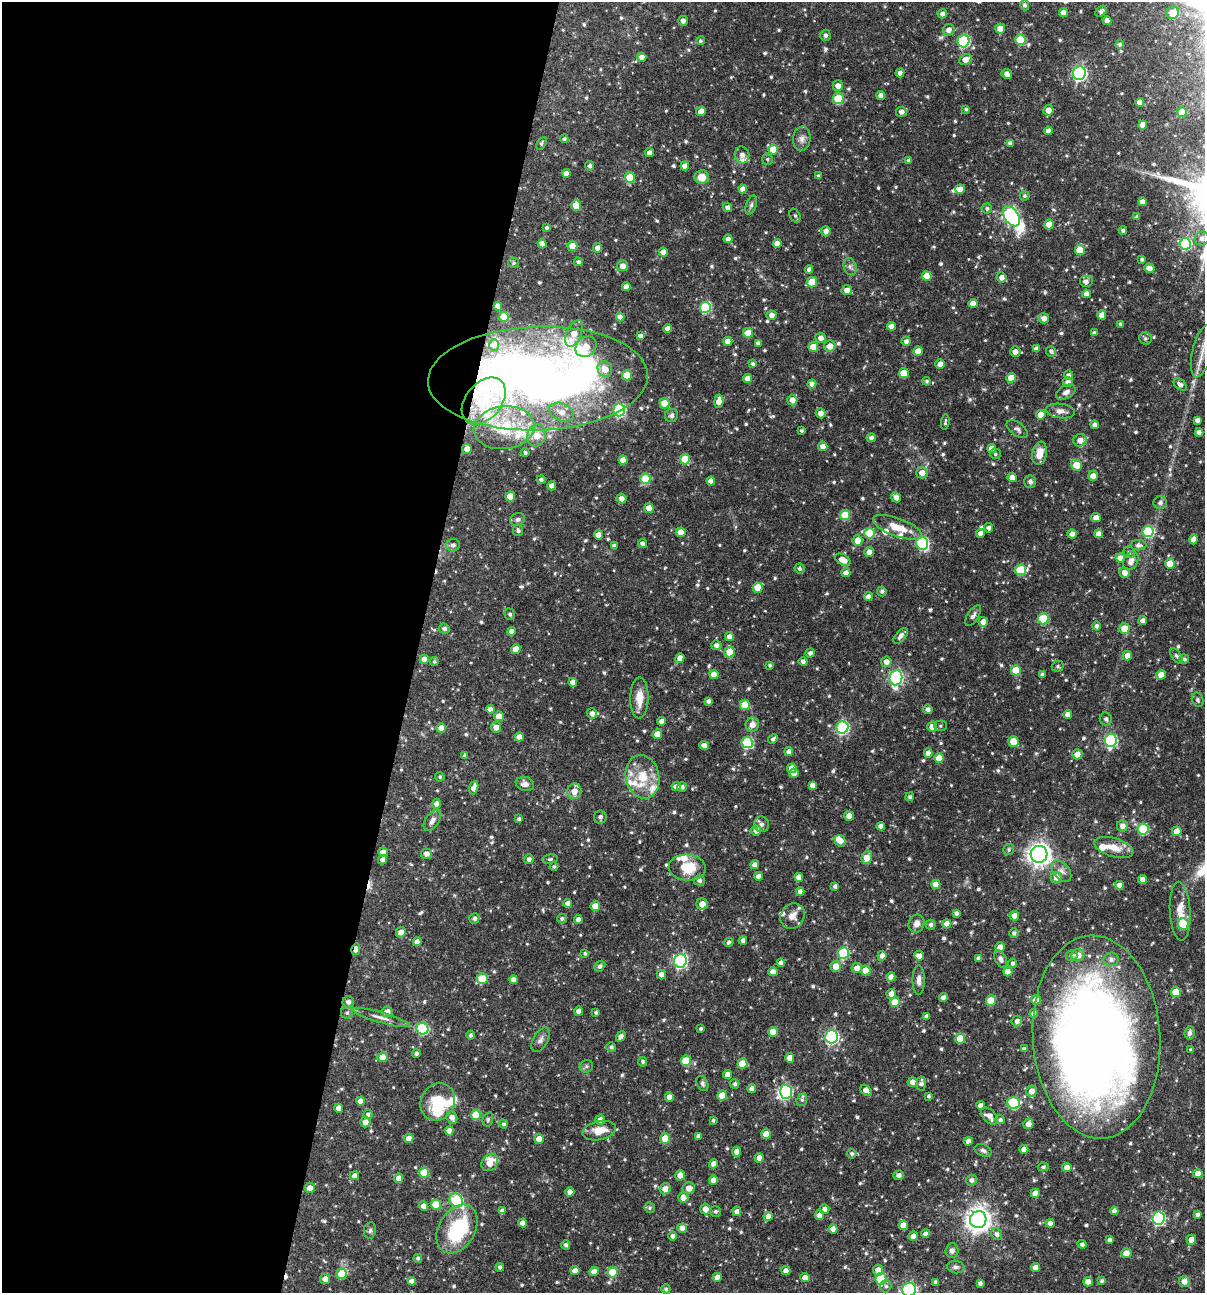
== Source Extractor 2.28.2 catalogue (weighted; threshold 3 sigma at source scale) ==
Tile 5 of 4 x 4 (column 1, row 2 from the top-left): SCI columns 250-1452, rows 2584-3874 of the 5187 x 5168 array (HDU 1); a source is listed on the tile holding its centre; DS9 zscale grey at full resolution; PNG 1207 x 1295 px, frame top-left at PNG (2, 2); each listed source drawn as its Kron ellipse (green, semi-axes under 4 px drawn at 4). Shown black and unused: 35% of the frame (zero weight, under 3 of 4 exposures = <1% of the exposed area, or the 3 px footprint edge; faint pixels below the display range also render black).
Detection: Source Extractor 2.28.2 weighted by HDU 2 'WHT'; one run over the whole footprint, this tile lists its part. Background 0.0711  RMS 0.0035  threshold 0.0159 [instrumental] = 3 sigma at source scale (4.5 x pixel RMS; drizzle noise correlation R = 1.50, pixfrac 1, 0.05/0.05 arcsec/px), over >= 5 px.
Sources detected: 762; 7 inside a brighter object's white glare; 3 cosmic-ray / hot-pixel residue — neither listed nor drawn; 19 inside a brighter listed object's ellipse — not listed separately; of the other 733, all 500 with FLUX_AUTO >= 0.615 (the completeness limit of this list) listed and drawn (233 fainter detections not listed), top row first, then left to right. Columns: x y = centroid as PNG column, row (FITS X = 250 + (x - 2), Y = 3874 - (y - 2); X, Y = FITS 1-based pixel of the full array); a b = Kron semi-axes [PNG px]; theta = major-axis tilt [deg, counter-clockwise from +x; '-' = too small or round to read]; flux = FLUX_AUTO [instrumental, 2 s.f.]
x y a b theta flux
1025 5 5 4 - 0.92
1101 11 6 4 46 0.96
1063 12 4 4 - 2.4
1173 13 6 6 - 5.9
942 14 5 4 - 1.6
683 21 5 4 - 1.5
1107 21 4 4 - 1.9
1000 29 5 5 - 3.8
949 30 6 5 - 2.1
825 35 5 5 - 1
1020 40 5 5 - 12
700 41 4 4 - 0.65
963 41 6 6 - 39
1120 44 4 4 - 0.78
642 57 4 4 - 2.3
965 59 7 5 27 2.8
900 73 4 4 - 1.7
1079 73 7 6 - 68
1007 74 5 5 - 1.6
838 86 5 5 - 2.2
881 95 4 4 - 1.8
838 99 5 5 - 13
1140 102 4 4 - 2.6
966 109 3 3 - 0.62
1048 110 5 5 - 2.8
701 111 5 4 - 3
901 112 5 5 - 1.7
1182 112 5 5 - 5.5
1143 125 4 4 - 2.4
1048 131 4 4 - 2.3
564 139 4 4 - 0.62
802 139 12 8 84 2
541 143 7 4 59 0.67
1010 143 4 4 - 1.2
773 150 5 5 - 7.3
649 153 4 4 - 2.2
742 155 8 7 - 2.5
767 159 6 5 - 0.65
909 160 4 4 - 0.76
590 166 5 4 - 0.91
685 166 4 4 - 2.6
566 173 4 4 - 2.1
819 176 4 3 - 0.79
702 177 7 7 - 4.4
630 178 5 5 - 13
743 189 4 4 - 2.2
960 189 5 4 - 2.6
1025 196 5 5 - 0.67
1142 202 4 4 - 2.1
576 205 5 5 - 6.9
751 205 10 5 71 0.88
727 208 5 4 - 1.6
987 208 5 5 - 0.81
795 215 7 5 -62 0.78
1011 216 11 7 -56 88
1137 217 4 4 - 0.77
1049 224 5 5 - 5.1
547 228 4 4 - 0.84
1123 230 4 3 - 0.9
826 231 5 5 - 1.9
1202 238 7 6 - 1.6
728 239 4 4 - 1.2
542 244 4 4 - 2.1
777 244 4 4 - 2.4
1185 244 6 6 - 34
572 246 5 5 - 6.6
598 248 4 4 - 2.7
1080 250 5 5 - 6.9
663 252 4 4 - 2.5
1142 259 4 3 - 0.81
578 262 4 4 - 0.94
513 263 5 5 - 0.67
623 266 5 5 - 2.4
850 267 9 6 -73 1.1
1149 268 5 5 - 2.3
809 269 4 4 - 1.4
927 276 5 5 - 5.1
1002 277 5 5 - 2.1
812 282 5 5 - 9.6
1086 282 7 6 - 1.7
626 287 4 4 - 2.7
847 290 5 5 - 2.1
1086 294 4 4 - 2.1
973 303 4 4 - 2.8
498 306 4 4 - 2.6
705 307 6 5 - 27
771 315 5 5 - 1.8
1102 315 4 4 - 2.7
504 317 5 5 - 8.8
620 317 4 4 - 1.8
1044 318 5 5 - 2.4
1121 324 4 3 - 0.92
891 326 4 4 - 2.3
668 329 4 4 - 2
1094 332 4 4 - 0.66
574 333 14 7 67 4.3
748 333 5 5 - 6
640 336 4 4 - 1.3
821 338 5 5 - 1.8
1145 338 6 6 - 0.77
728 341 4 4 - 2.3
906 341 4 4 - 1.3
758 343 4 4 - 1
494 345 6 5 - 0.64
830 346 6 6 - 2.6
586 347 11 9 42 5.2
813 347 5 5 - 5.6
1036 349 4 4 - 1.6
918 351 5 4 - 3.2
1051 351 5 5 - 1
1203 351 27 10 76 5
1015 352 5 5 - 2
753 364 4 4 - 0.91
940 364 5 5 - 2.6
605 369 8 7 - 3.6
904 373 5 5 - 7.7
627 375 5 5 - 6.9
1068 375 5 4 - 1.3
538 378 110 52 2 290
747 378 4 4 - 2.3
1011 378 5 4 - 5.1
927 381 4 4 - 0.64
1068 382 5 5 - 1.5
812 384 4 4 - 1.8
1180 384 7 5 -39 1.3
1066 392 10 6 28 1.5
792 400 5 5 - 2.3
484 401 27 17 50 12
719 401 7 4 82 2.8
664 403 5 5 - 7.5
619 410 6 6 - 44
1060 411 14 7 -6 2.3
561 412 13 8 -24 4
821 413 5 5 - 2.2
672 415 7 6 - 1
1041 415 5 4 - 4.7
1197 420 4 4 - 1.4
945 422 7 3 81 0.63
1094 425 4 4 - 1.2
504 428 30 21 7 15
1017 429 12 6 -36 1.2
802 431 4 3 - 0.62
1199 432 4 4 - 2
537 435 11 9 72 4.6
871 438 5 4 - 1.2
1080 440 6 6 - 2.7
823 446 5 4 - 2.1
992 448 4 4 - 3.1
467 449 5 5 - 2.2
525 453 4 4 - 0.74
1040 453 12 7 79 4.3
995 454 5 5 - 0.81
685 459 5 5 - 9
623 460 4 4 - 3.6
1076 465 6 5 - 7.7
922 473 6 5 - 2.6
1093 476 5 4 - 2.9
1012 477 4 4 - 2.4
645 479 5 5 - 16
541 480 4 4 - 0.84
711 481 4 4 - 2.3
1030 481 6 5 - 0.95
552 486 4 4 - 2.4
510 496 5 4 - 5.1
896 497 5 4 - 2.3
621 498 5 5 - 1.7
1160 503 6 6 - 1.3
649 508 5 4 - 3.2
845 515 5 5 - 9.9
1096 517 5 4 - 2.3
518 519 7 6 - 0.93
897 527 26 9 -21 6.9
988 528 4 4 - 1.1
518 530 6 5 - 0.89
681 532 5 4 - 4.3
1148 532 6 5 - 24
869 533 5 5 - 14
980 533 4 4 - 2.1
1072 534 4 4 - 1.8
1099 534 4 4 - 2.6
599 535 4 4 - 3
1194 539 5 4 - 2.2
858 541 5 5 - 4.7
642 543 4 4 - 1.2
922 543 6 6 - 39
453 545 7 6 - 1.2
1138 545 8 5 0 1.2
614 546 4 4 - 1.1
869 552 5 4 - 2.3
1129 552 6 5 - 0.83
1120 558 4 4 - 2.5
843 560 8 5 -31 3.7
1131 561 10 7 64 1.8
1170 564 5 5 - 6.3
799 569 5 4 - 0.74
1020 570 6 5 - 15
846 573 4 4 - 2.1
1124 573 5 5 - 2.2
758 588 5 5 - 6.5
882 591 5 4 - 0.82
868 597 4 4 - 1.9
510 614 6 5 - 0.85
973 616 12 5 57 1.2
1043 619 5 5 - 17
1143 621 4 4 - 1.5
983 622 5 4 - 3.2
1096 626 4 4 - 1
1125 628 5 5 - 6
444 629 5 5 - 1
511 631 4 4 - 2.2
901 636 9 5 50 1.6
729 637 4 4 - 2.3
716 645 5 5 - 1.5
516 649 4 4 - 3.8
730 652 5 5 - 8.5
810 653 4 4 - 1.3
1127 656 5 4 - 2.4
1177 656 9 4 -53 0.72
680 658 5 4 - 2.4
424 659 4 4 - 2.7
1184 659 5 4 - 0.82
803 661 4 4 - 1.3
434 662 4 4 - 0.63
886 662 5 5 - 2
770 665 4 4 - 0.64
1058 666 6 5 - 0.77
1016 670 5 5 - 9.7
714 675 4 4 - 3.5
1042 675 4 4 - 0.98
1161 675 4 4 - 4.1
896 678 8 6 82 70
573 682 4 4 - 2.2
639 698 20 9 89 5
1198 700 7 5 -68 0.74
708 701 4 4 - 1.2
745 705 5 5 - 7.2
490 709 4 4 - 2.1
928 709 5 4 - 1.3
592 714 5 5 - 1.7
1068 714 4 4 - 2.2
499 716 5 4 - 4.2
1106 719 6 6 - 1.1
662 721 4 4 - 2
752 724 7 6 - 2.6
941 726 6 5 - 0.62
496 727 5 5 - 2.2
842 727 6 6 - 47
932 727 5 5 - 3.2
441 728 4 4 - 2.7
657 734 5 5 - 4.4
519 737 4 4 - 2.3
773 739 5 4 - 0.95
1111 740 6 6 - 46
1013 741 5 5 - 7.4
747 742 6 5 - 26
704 746 5 4 - 2.6
789 752 4 4 - 1.8
928 753 4 4 - 2.3
1077 754 5 5 - 2.7
465 756 4 4 - 0.86
939 758 5 5 - 5.2
792 768 5 5 - 4.2
794 773 4 4 - 2.2
440 777 5 4 - 0.64
642 777 22 16 -77 10
525 784 9 7 -16 2.1
812 785 4 4 - 1.6
676 786 4 4 - 2.1
682 787 4 4 - 1.2
474 788 7 4 71 2.8
574 791 8 7 - 3.5
910 797 4 4 - 0.78
436 804 5 4 - 1.4
849 816 5 4 - 2.8
600 817 6 6 - 1.4
519 819 3 3 - 0.83
432 821 11 6 56 1.7
761 824 8 7 - 1.3
881 826 4 4 - 2
1122 826 5 5 - 1.9
1143 829 5 5 - 20
756 830 5 5 - 2.4
1177 831 5 4 - 3.5
840 841 6 5 - 2.7
1114 847 20 9 -16 4.6
1009 849 6 5 - 0.7
383 852 5 4 - 2.2
426 854 5 5 - 1.8
1039 854 8 8 - 230
867 857 6 5 - 4.9
529 859 5 4 - 1.3
550 859 7 4 9 0.67
383 860 5 4 - 1.5
755 865 4 4 - 2.1
554 867 4 4 - 0.65
687 867 19 13 -4 9.6
1061 871 12 7 -50 1.9
758 876 4 4 - 1.7
799 877 4 4 - 2.3
1056 878 6 5 - 2.5
1143 880 4 4 - 2.1
699 881 5 5 - 1
936 884 5 4 - 3.8
1119 885 4 4 - 2.2
835 886 4 4 - 1.1
800 892 4 4 - 1.7
568 903 4 4 - 2.1
702 904 5 5 - 2.6
595 906 5 4 - 4.6
1180 911 29 10 -87 5.3
956 913 4 3 - 0.99
793 916 13 11 55 3.3
1014 916 5 5 - 2.5
474 918 5 5 - 1.1
562 919 5 5 - 0.73
578 919 4 4 - 1.5
917 923 9 8 - 1.9
947 924 4 4 - 2.8
1183 924 5 5 - 14
931 925 5 5 - 0.98
401 932 5 5 - 2.3
1014 933 5 4 - 0.85
743 941 4 4 - 1.7
417 942 4 4 - 2.1
729 942 5 4 - 0.84
1000 947 5 4 - 2.6
356 949 6 4 78 2.6
585 953 4 4 - 0.72
843 953 6 5 - 24
1072 955 6 5 - 1.3
1078 955 6 6 - 2.8
882 956 5 4 - 1.8
919 956 5 4 - 2.6
979 958 4 4 - 1.4
1001 959 9 5 -63 1.7
1111 959 8 7 - 1.4
680 961 6 6 - 73
781 963 4 4 - 2.1
1013 963 4 4 - 0.8
600 966 6 4 43 0.87
836 966 5 5 - 3.7
857 968 5 5 - 2.2
866 970 5 5 - 4.9
773 972 4 4 - 2.4
1008 972 4 4 - 4.1
661 975 4 4 - 2.5
891 977 5 4 - 2.2
482 979 5 5 - 8
514 980 4 4 - 2.8
919 980 14 6 -90 2
1176 992 5 5 - 7.8
891 994 5 5 - 2.1
943 997 4 4 - 1.5
1036 1000 5 5 - 2.6
991 1001 5 5 - 10
348 1002 6 5 - 1.4
895 1002 5 5 - 8.7
579 1011 4 4 - 2.5
387 1012 5 5 - 2.3
596 1012 4 4 - 0.67
347 1013 6 6 - 0.82
1034 1013 4 4 - 1.6
926 1016 4 4 - 1.2
381 1017 30 5 -16 2.5
1017 1021 5 5 - 1.5
422 1029 6 6 - 29
701 1029 3 3 - 0.68
773 1032 5 4 - 4.7
1190 1033 7 5 83 1.1
470 1035 4 4 - 0.81
621 1036 5 4 - 1.5
831 1037 6 6 - 63
1096 1037 101 63 -86 410
960 1039 5 5 - 8.9
540 1040 13 7 61 1.5
611 1047 5 5 - 0.77
1024 1049 4 3 - 0.8
1191 1050 3 3 - 0.89
416 1053 4 4 - 0.87
382 1057 5 5 - 4.2
790 1058 5 4 - 3.3
686 1061 5 5 - 8.8
643 1062 4 4 - 0.66
742 1064 5 5 - 8.4
586 1066 7 6 - 0.86
727 1075 4 4 - 2.2
913 1082 5 4 - 1.8
702 1083 8 5 -65 0.8
921 1083 7 5 84 1.2
735 1084 5 4 - 0.92
752 1089 4 4 - 2.3
866 1090 6 4 -40 2.3
1032 1091 6 5 - 2.4
786 1092 7 6 - 36
722 1095 5 5 - 6.3
928 1096 3 3 - 0.63
669 1097 4 4 - 2.3
802 1100 6 5 - 0.68
360 1101 4 4 - 3.1
438 1102 19 16 60 13
1014 1103 6 6 - 28
981 1106 4 4 - 2.2
339 1108 4 4 - 2
368 1114 5 5 - 0.83
476 1115 5 5 - 10
989 1116 10 6 -46 2.5
452 1117 6 5 - 1.9
488 1119 7 5 76 0.64
600 1120 5 5 - 2.4
713 1120 3 3 - 0.64
1000 1120 5 4 - 0.84
365 1122 5 5 - 2
504 1124 4 4 - 0.72
1028 1124 5 5 - 2
449 1131 4 4 - 2.4
599 1131 17 9 13 5.6
766 1134 5 5 - 4.5
698 1136 4 4 - 1.2
409 1138 5 4 - 2.5
665 1138 5 5 - 8.3
539 1139 5 5 - 4.3
968 1141 4 4 - 1.9
1024 1149 4 4 - 2
983 1150 9 5 -25 0.94
737 1152 5 4 - 2.5
852 1154 5 5 - 0.82
759 1158 5 4 - 2.3
490 1162 9 7 50 4.9
714 1164 4 4 - 2.2
1043 1167 5 4 - 0.86
1067 1168 5 4 - 2.4
424 1173 5 5 - 11
1198 1173 5 4 - 3.1
680 1175 5 5 - 2.8
899 1175 5 4 - 1.4
354 1176 4 4 - 2
398 1178 4 4 - 2.9
713 1180 4 4 - 2.7
971 1180 5 5 - 1.3
310 1188 5 5 - 2.4
689 1188 6 6 - 2.7
665 1189 5 5 - 2.6
570 1192 4 4 - 2.5
1035 1193 4 4 - 3.4
683 1198 5 5 - 2.8
456 1200 7 6 - 34
436 1205 5 5 - 8.4
424 1206 4 4 - 2.2
650 1208 5 5 - 0.66
705 1209 5 5 - 2.4
824 1209 5 5 - 1.7
502 1211 4 4 - 1.7
715 1211 5 5 - 0.62
737 1211 4 4 - 1.9
1114 1211 4 4 - 1.7
1197 1214 4 3 - 0.89
819 1215 5 4 - 2.7
768 1216 5 4 - 2.2
1158 1218 6 6 - 43
978 1220 8 8 - 290
522 1223 4 4 - 2
1050 1223 4 4 - 1.7
903 1225 4 4 - 3.6
682 1228 5 5 - 2.3
457 1229 26 18 59 27
833 1229 4 4 - 2.6
370 1230 8 6 80 0.88
925 1234 4 4 - 1.6
997 1234 6 5 - 1.2
672 1236 5 4 - 1.2
913 1236 5 4 - 2.2
1110 1240 4 4 - 1.2
1191 1240 5 4 - 2.9
1082 1244 4 4 - 0.95
566 1245 5 4 - 1.1
952 1250 7 6 - 1.3
1126 1253 5 5 - 2.4
418 1258 4 4 - 0.79
500 1267 4 4 - 0.87
956 1267 9 6 -6 1.2
1035 1268 4 4 - 2.5
878 1270 5 5 - 2.8
575 1271 4 4 - 2.1
786 1271 4 4 - 1.9
594 1272 5 4 - 2.8
612 1272 5 5 - 11
342 1274 5 5 - 9.8
717 1277 4 4 - 2.5
805 1278 5 4 - 2.5
325 1279 5 5 - 2.4
881 1279 6 5 - 17
412 1281 4 4 - 2.2
1102 1281 4 4 - 0.77
1184 1281 5 5 - 2.2
936 1282 4 3 - 0.76
1088 1282 5 4 - 2.7
980 1283 4 3 - 1.1
886 1286 6 5 - 0.76
666 1289 5 4 - 0.79
909 1290 7 6 - 54
Overlapping masked pixels (flux is a lower limit): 2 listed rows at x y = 538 378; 356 949
Isophote crosses this tile's border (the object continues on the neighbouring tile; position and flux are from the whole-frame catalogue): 3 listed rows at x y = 1203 351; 1096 1037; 909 1290